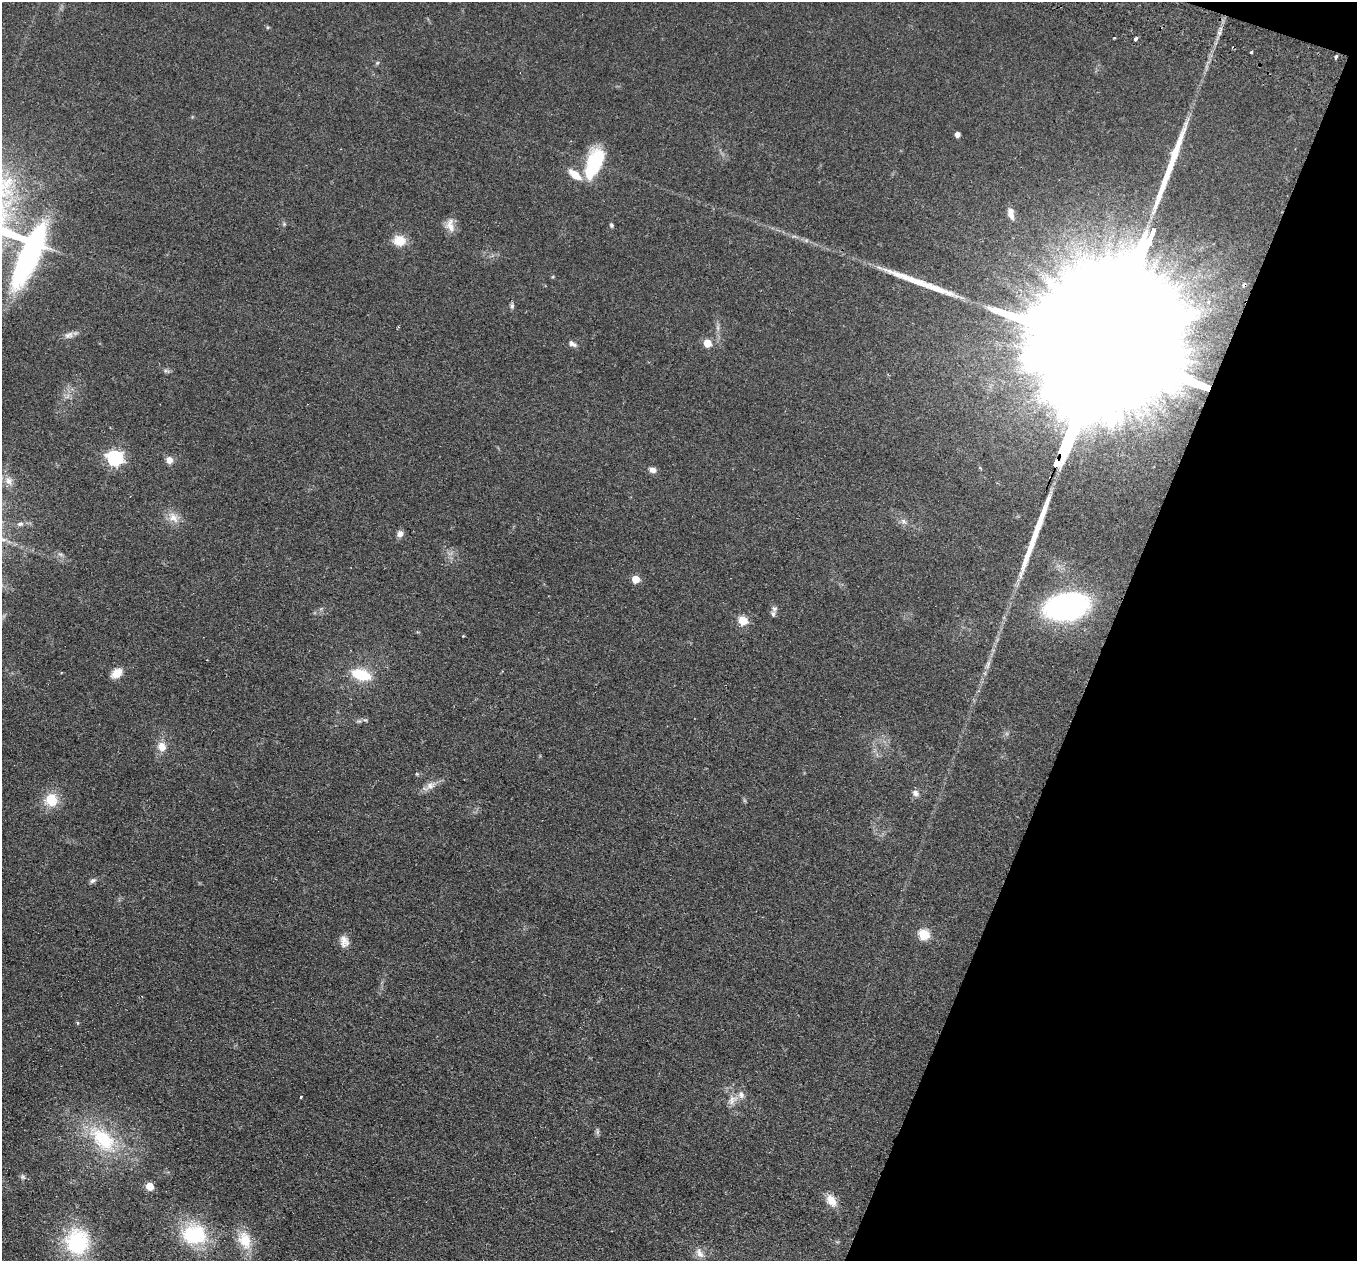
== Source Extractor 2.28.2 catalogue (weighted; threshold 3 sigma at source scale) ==
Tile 8 of 4 x 4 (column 4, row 2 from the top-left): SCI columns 4087-5441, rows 2836-4094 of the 5464 x 5543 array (HDU 1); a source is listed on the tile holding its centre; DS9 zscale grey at full resolution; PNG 1359 x 1263 px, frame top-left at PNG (2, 2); no overlay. Shown black and unused: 19% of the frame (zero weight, under 2 of 3 exposures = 3% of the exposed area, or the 3 px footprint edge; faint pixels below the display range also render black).
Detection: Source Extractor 2.28.2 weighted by HDU 2 'WHT'; one run over the whole footprint, this tile lists its part. Background 0.114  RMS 0.011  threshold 0.0476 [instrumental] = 3 sigma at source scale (4.5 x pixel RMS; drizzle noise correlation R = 1.50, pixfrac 1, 0.05/0.05 arcsec/px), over >= 5 px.
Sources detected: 59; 2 cosmic-ray / hot-pixel residue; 3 long thin detections or spike segments (spike, bleed or trail) — not listed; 2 inside a brighter listed object's ellipse — not listed separately; the other 52 listed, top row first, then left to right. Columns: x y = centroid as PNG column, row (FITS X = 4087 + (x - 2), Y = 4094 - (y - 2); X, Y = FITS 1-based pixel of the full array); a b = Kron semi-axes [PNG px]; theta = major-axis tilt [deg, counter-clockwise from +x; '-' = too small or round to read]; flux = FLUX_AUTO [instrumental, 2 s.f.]
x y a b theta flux
1136 39 4 3 - 5.2
1251 52 3 3 - 3.8
1336 57 4 3 - 1.9
377 63 6 4 44 1.4
958 135 4 4 - 5.9
594 163 37 16 68 57
1011 213 13 6 -77 8.2
611 225 6 5 - 1.8
450 226 18 11 -78 9.4
399 241 13 11 -10 17
1209 302 5 4 - 1.6
512 306 8 5 89 2.2
69 335 13 8 23 5.3
707 343 5 5 - 28
572 344 11 6 -29 3.8
1104 349 177 25 67 220000
115 458 7 6 - 270
169 460 7 7 - 7
653 470 9 7 -19 4.5
8 481 14 8 -58 7.5
173 518 17 10 -50 10
903 521 7 6 - 3
20 524 10 6 15 3.6
400 534 8 7 - 4.9
60 554 7 4 -18 2.1
636 579 5 5 - 27
1066 606 37 23 10 240
773 614 11 6 83 3.6
743 620 5 5 - 47
463 636 3 2 - 1
117 673 10 8 38 16
361 675 16 9 -17 41
162 747 12 10 -74 10
430 785 13 8 16 6.7
915 793 9 7 -46 4.3
51 800 15 14 - 24
93 880 9 6 31 2.8
924 934 6 5 - 69
344 941 16 10 -76 8
78 1023 5 3 - 1.1
741 1095 11 9 -67 5.6
301 1097 3 3 - 1.3
732 1100 15 9 76 7.8
597 1132 8 4 90 2.1
103 1139 47 25 -43 69
23 1177 7 4 -45 2
150 1186 5 5 - 25
831 1200 17 11 -59 11
194 1235 30 24 -6 69
245 1240 25 17 -73 25
77 1242 26 24 86 95
700 1253 15 8 -63 7.1
Overlapping masked pixels (flux is a lower limit): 1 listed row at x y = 1104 349